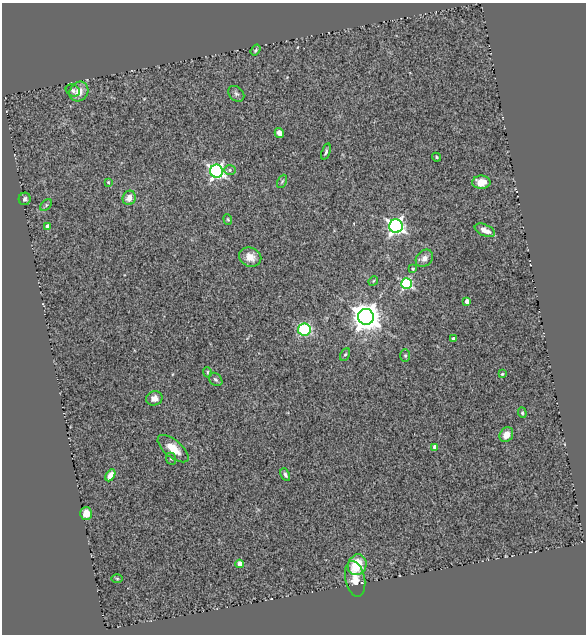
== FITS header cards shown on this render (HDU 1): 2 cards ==
NAXIS1  =                  584
NAXIS2  =                  632

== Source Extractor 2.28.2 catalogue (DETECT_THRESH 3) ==
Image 584 x 632 px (HDU 1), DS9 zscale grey, 1 PNG px = 1 image px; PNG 588 x 636 px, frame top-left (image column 1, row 632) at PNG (2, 3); each listed source drawn as its Kron ellipse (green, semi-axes under 4 px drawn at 4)
Background 0.809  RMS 0.07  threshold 0.209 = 3 sigma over >= 5 px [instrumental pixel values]
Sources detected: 46; all 46 listed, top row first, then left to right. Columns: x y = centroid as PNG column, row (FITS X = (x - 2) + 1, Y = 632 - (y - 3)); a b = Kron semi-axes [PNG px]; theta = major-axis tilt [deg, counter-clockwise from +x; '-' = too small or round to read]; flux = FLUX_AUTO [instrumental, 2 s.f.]
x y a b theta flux
256 50 6 4 53 7.9
73 90 7 5 -27 12
79 92 10 9 - 57
236 94 9 6 -44 13
279 133 5 4 - 30
326 152 9 4 72 9.9
437 157 4 3 - 5.7
230 170 6 5 - 9
217 171 6 6 - 1200
282 181 7 4 63 7.3
108 182 4 3 - 5
481 182 9 6 0 64
129 198 7 6 - 36
25 199 6 6 - 14
46 205 7 4 46 8.5
228 219 5 4 - 5.1
48 226 4 3 - 22
396 226 7 7 - 1600
485 230 11 5 -24 43
250 257 11 9 -21 48
424 258 10 7 46 26
413 269 4 3 - 4.8
373 281 5 4 - 4.8
406 284 5 5 - 530
467 301 4 3 - 27
366 317 8 7 - 7100
304 329 6 6 - 370
453 338 3 3 - 9
345 354 7 4 61 8.1
405 356 6 5 - 6.7
207 372 5 3 - 6.1
502 374 4 4 - 5
215 379 8 5 -43 11
154 398 8 7 - 25
522 413 5 4 - 6.2
506 435 8 6 55 39
435 447 4 4 - 37
173 449 18 8 -40 79
171 459 6 5 - 7.6
110 475 6 4 59 45
285 475 6 4 -64 11
86 513 6 6 - 63
240 564 4 4 - 50
357 565 10 9 - 130
117 578 5 3 - 5.6
355 579 18 9 -78 55